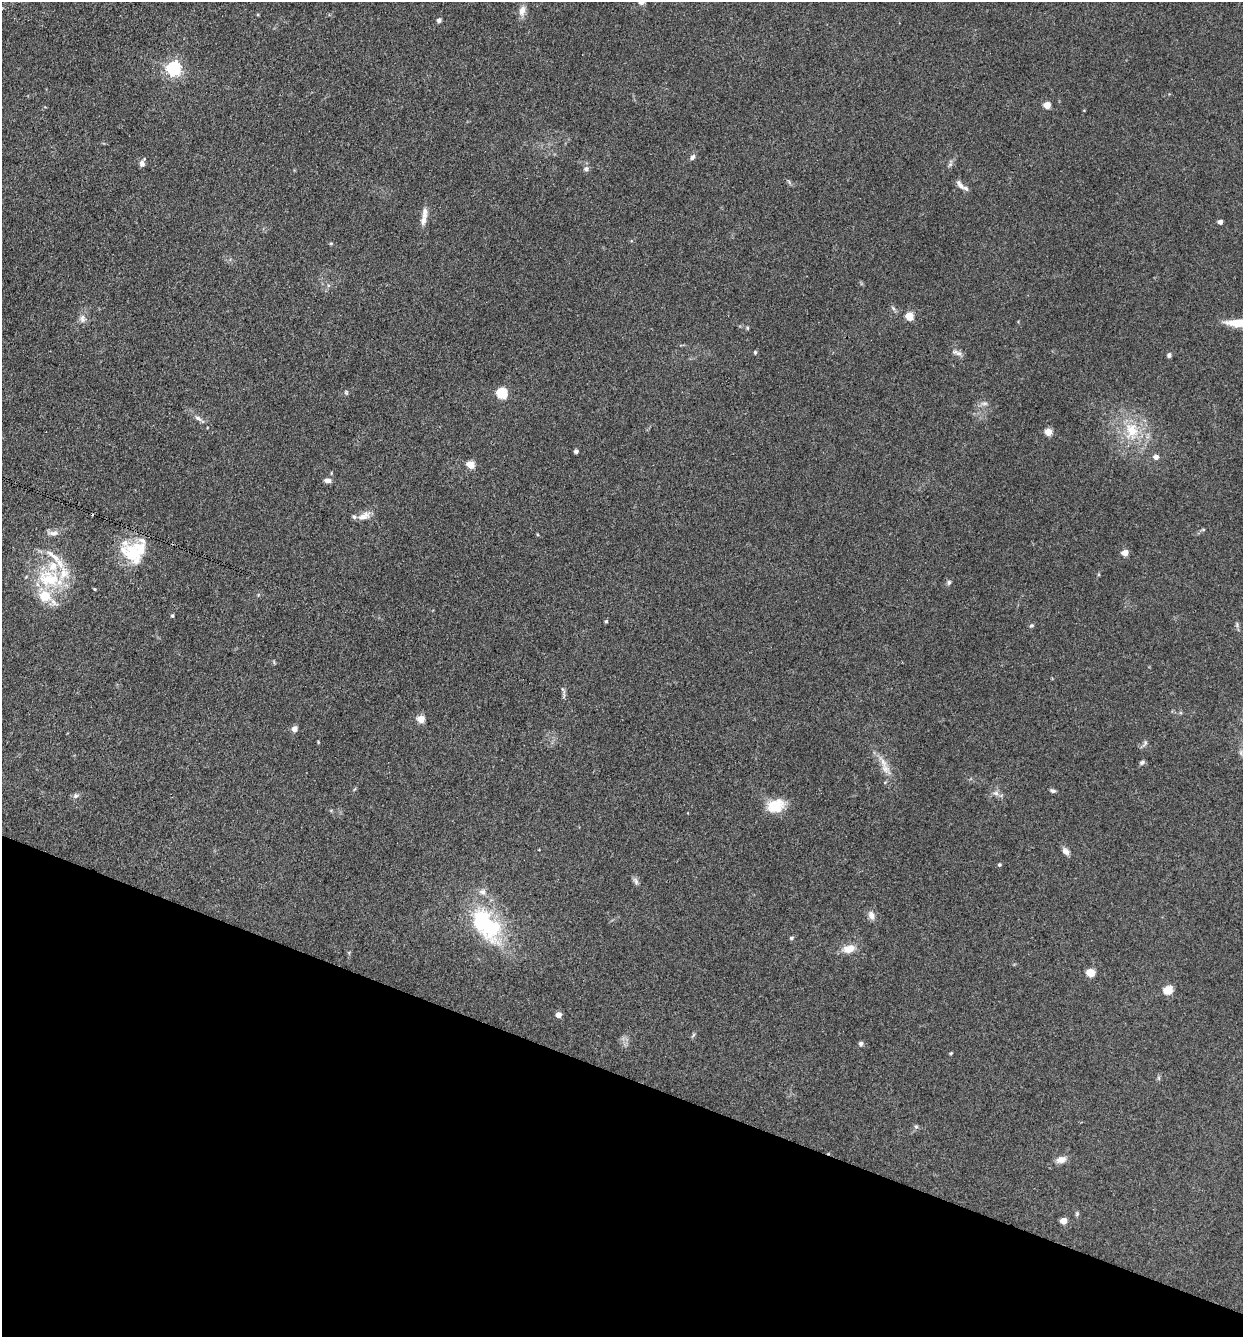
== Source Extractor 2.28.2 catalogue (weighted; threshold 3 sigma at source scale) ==
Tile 15 of 4 x 4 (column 3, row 4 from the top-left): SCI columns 2744-3984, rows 2-1336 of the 5357 x 5342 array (HDU 1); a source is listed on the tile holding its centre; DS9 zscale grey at full resolution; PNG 1245 x 1339 px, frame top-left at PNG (2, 2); no overlay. Shown black and unused: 20% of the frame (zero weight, under 3 of 4 exposures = <1% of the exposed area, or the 3 px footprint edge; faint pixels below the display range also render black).
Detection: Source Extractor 2.28.2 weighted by HDU 2 'WHT'; one run over the whole footprint, this tile lists its part. Background 0.132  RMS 0.0068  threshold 0.0305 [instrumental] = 3 sigma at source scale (4.5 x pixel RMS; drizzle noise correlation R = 1.50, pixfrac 1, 0.05/0.05 arcsec/px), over >= 5 px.
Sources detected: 82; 5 inside a brighter object's white glare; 1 cosmic-ray / hot-pixel residue — not listed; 8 inside a brighter listed object's ellipse — not listed separately; the other 68 listed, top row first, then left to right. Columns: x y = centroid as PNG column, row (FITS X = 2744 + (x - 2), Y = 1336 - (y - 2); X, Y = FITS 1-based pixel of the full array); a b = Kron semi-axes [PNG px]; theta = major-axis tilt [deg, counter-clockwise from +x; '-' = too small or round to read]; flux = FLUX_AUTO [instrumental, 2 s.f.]
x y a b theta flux
522 11 13 8 78 5
439 20 5 4 - 1.8
173 68 6 6 - 170
1047 105 5 4 - 12
692 157 7 5 47 2.3
142 163 8 5 74 2.9
586 169 7 7 - 2
960 185 14 6 -53 3.3
425 213 17 7 87 4.5
1220 222 4 4 - 3.3
331 243 5 3 - 0.71
909 316 5 5 - 22
82 319 12 7 -83 3.3
1240 323 37 9 -3 16
755 352 5 4 - 0.87
957 353 15 6 -19 2.8
1169 355 5 5 - 1.6
346 393 7 4 -71 0.95
501 393 5 5 - 55
985 403 9 4 0 1.8
198 418 10 6 -34 2.3
1132 430 25 18 -82 24
1048 432 5 5 - 15
576 451 4 4 - 1.6
1156 457 5 5 - 3.8
470 465 5 5 - 23
327 480 7 6 - 3.3
364 516 19 9 26 5.7
1203 530 6 4 19 0.83
53 533 16 7 -2 3.6
133 550 41 15 -30 20
1125 553 5 4 - 11
49 578 35 26 -12 41
949 582 7 5 75 1.4
95 589 4 3 - 0.66
172 616 4 3 - 1
606 621 4 3 - 1.1
1031 625 6 5 - 1.1
1237 625 9 3 86 1.3
562 689 6 4 -71 1.1
421 719 5 4 - 14
294 729 7 6 - 3.1
318 742 5 3 - 0.56
1145 743 10 4 62 1.5
1142 762 7 5 29 1.5
885 769 18 9 -46 6.8
885 782 5 3 - 0.61
1053 791 7 5 -17 1.6
996 793 8 6 -4 2.5
75 796 8 7 - 1.9
776 806 21 15 18 15
1066 851 9 6 -46 3.4
999 865 5 4 - 0.86
636 881 10 6 -73 2.1
483 892 10 8 -14 3.4
871 915 10 7 -79 3.9
492 927 38 22 80 45
791 938 6 4 28 1
849 949 14 9 13 8.3
1090 973 5 5 - 21
1168 990 5 5 - 27
558 1015 5 4 - 5.4
693 1035 7 4 71 1
861 1043 6 6 - 1.5
951 1053 4 3 - 0.68
916 1127 6 5 - 1.3
1061 1160 13 8 14 4.6
1063 1221 5 4 - 9.6
Isophote crosses this tile's border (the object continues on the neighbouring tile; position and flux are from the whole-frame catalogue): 1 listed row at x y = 1240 323